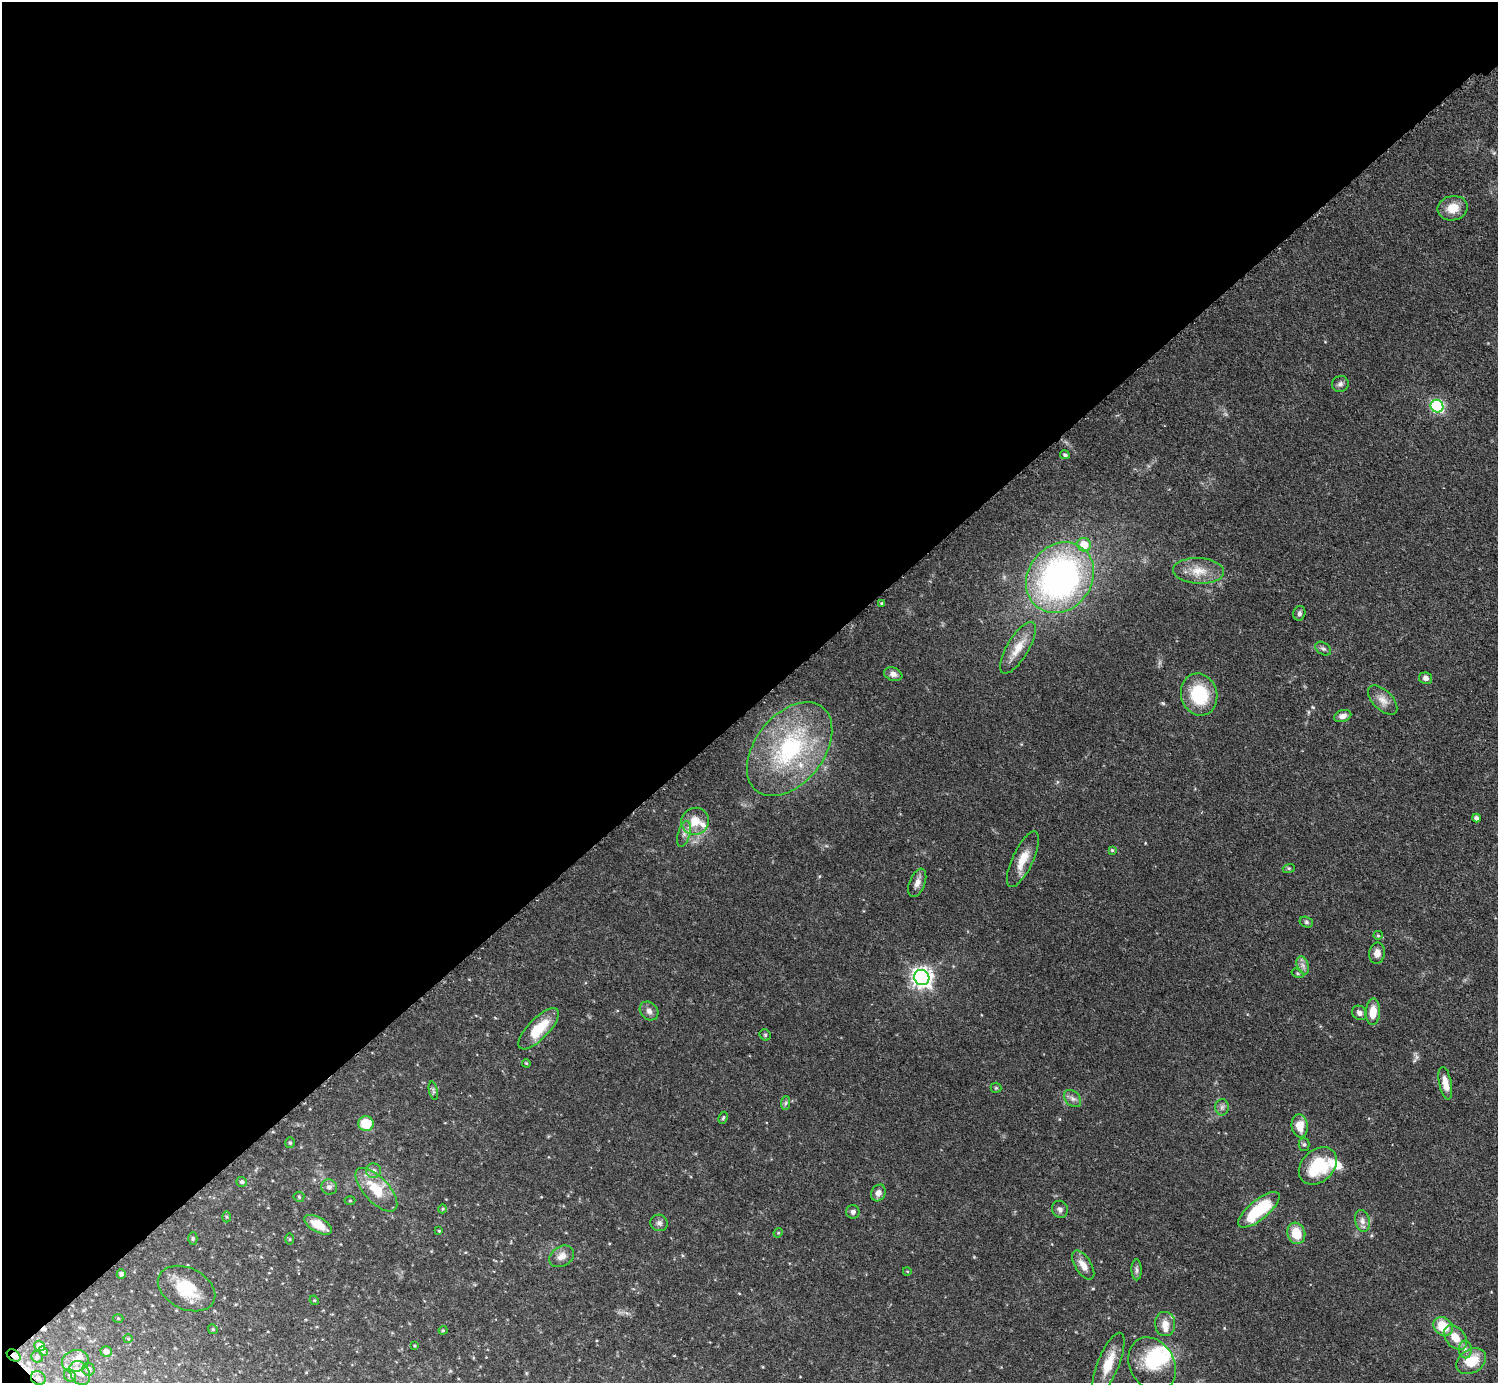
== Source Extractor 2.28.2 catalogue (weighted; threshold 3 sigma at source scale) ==
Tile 5 of 4 x 4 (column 1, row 2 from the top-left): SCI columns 45-1540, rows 3103-4483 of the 6034 x 6030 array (HDU 1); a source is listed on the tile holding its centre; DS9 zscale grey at full resolution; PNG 1500 x 1385 px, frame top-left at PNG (2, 2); each listed source drawn as its Kron ellipse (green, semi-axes under 4 px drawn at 4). Shown black and unused: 51% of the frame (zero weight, under 3 of 5 exposures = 3% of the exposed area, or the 3 px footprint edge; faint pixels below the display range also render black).
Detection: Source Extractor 2.28.2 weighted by HDU 2 'WHT'; one run over the whole footprint, this tile lists its part. Background 0.0615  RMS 0.0038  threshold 0.017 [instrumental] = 3 sigma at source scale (4.5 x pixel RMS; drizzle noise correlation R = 1.50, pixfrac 1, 0.05/0.05 arcsec/px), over >= 5 px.
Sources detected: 109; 2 inside a brighter object's white glare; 2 cosmic-ray / hot-pixel residue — neither listed nor drawn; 8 inside a brighter listed object's ellipse — not listed separately; the other 97 listed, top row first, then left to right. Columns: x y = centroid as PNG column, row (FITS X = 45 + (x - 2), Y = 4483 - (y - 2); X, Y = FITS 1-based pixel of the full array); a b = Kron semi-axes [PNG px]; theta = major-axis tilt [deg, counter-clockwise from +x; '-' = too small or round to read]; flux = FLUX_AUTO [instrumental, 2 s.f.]
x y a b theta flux
1453 208 15 12 11 5.5
1340 384 8 8 - 1.3
1437 406 6 6 - 53
1065 455 5 4 - 0.78
1084 545 7 6 - 6.3
1199 571 25 13 -2 6.7
1060 578 37 31 52 120
882 603 4 3 - 0.61
1299 613 7 6 - 0.94
1018 648 29 11 59 6.4
1323 649 9 6 -35 0.97
893 674 9 6 -20 1.9
1426 678 7 6 - 1.4
1199 695 21 18 -74 19
1383 700 18 9 -45 3.4
1343 716 9 5 18 1.7
790 749 53 34 52 44
1476 818 4 4 - 1.2
695 821 14 13 - 6.3
684 834 13 6 74 1.9
1112 850 4 4 - 0.44
1023 859 30 10 65 6.4
1289 868 6 4 17 0.46
917 883 15 8 69 2.5
1306 922 7 5 -16 0.73
1378 935 5 4 - 0.5
1377 953 11 7 82 2.7
1303 965 9 5 -70 1.5
1297 973 6 4 -32 0.48
922 978 8 7 - 200
649 1011 10 8 -46 1.7
1373 1012 13 7 86 5.5
1359 1013 8 6 -35 1.6
539 1029 27 10 46 11
765 1035 6 5 - 0.54
526 1063 4 3 - 0.34
1445 1083 16 6 -79 4.1
996 1088 5 5 - 0.47
433 1091 9 4 -77 0.68
1072 1098 10 7 -45 1.6
786 1103 7 4 88 0.75
1222 1107 8 6 89 1.2
723 1118 6 3 63 0.5
366 1124 8 7 - 9.6
1300 1126 11 8 -84 5.4
290 1143 5 4 - 0.58
1304 1144 6 5 - 0.71
1318 1166 21 16 43 18
373 1171 7 7 - 1.4
242 1182 5 5 - 0.88
329 1187 8 7 - 1.4
376 1190 27 12 -47 12
878 1193 9 7 62 1.9
299 1197 5 5 - 0.52
350 1201 5 3 - 0.35
442 1209 4 3 - 0.35
1060 1209 8 8 - 1.3
1259 1210 25 9 39 21
853 1212 7 6 - 1.1
226 1217 5 4 - 0.47
1362 1221 11 7 -76 1.9
659 1223 9 8 - 1.4
318 1225 15 7 -29 6.7
439 1231 4 4 - 0.34
778 1233 5 4 - 0.38
1296 1233 11 9 -73 8
193 1238 6 4 89 0.6
290 1239 5 3 - 0.37
562 1256 13 9 31 3
1083 1265 16 8 -57 3.5
1137 1270 10 5 -90 1.1
907 1271 4 3 - 0.28
121 1274 5 4 - 0.99
187 1289 30 20 -26 13
314 1300 5 4 - 0.39
118 1318 5 3 - 0.34
1165 1324 12 10 -85 3.6
1443 1326 10 8 -40 9.9
213 1329 5 4 - 0.49
443 1330 4 4 - 0.41
1455 1337 14 9 -49 5.3
128 1339 4 4 - 0.41
40 1346 5 5 - 2.4
414 1346 3 3 - 0.38
1465 1350 9 6 -88 1.4
43 1351 5 4 - 0.49
106 1351 5 5 - 1.8
14 1355 7 5 -35 1.7
37 1357 6 5 - 0.79
75 1361 13 11 13 3.7
1471 1361 16 11 32 9.3
1109 1363 32 11 68 8.1
1152 1364 28 22 -61 12
88 1369 6 6 - 1.3
80 1373 13 9 -59 3.3
70 1376 6 5 - 0.82
38 1378 7 6 - 1.5
Overlapping masked pixels (flux is a lower limit): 2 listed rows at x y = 14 1355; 38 1378
Unlisted compact peaks at least as high as the median listed source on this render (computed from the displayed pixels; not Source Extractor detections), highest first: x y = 1313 707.